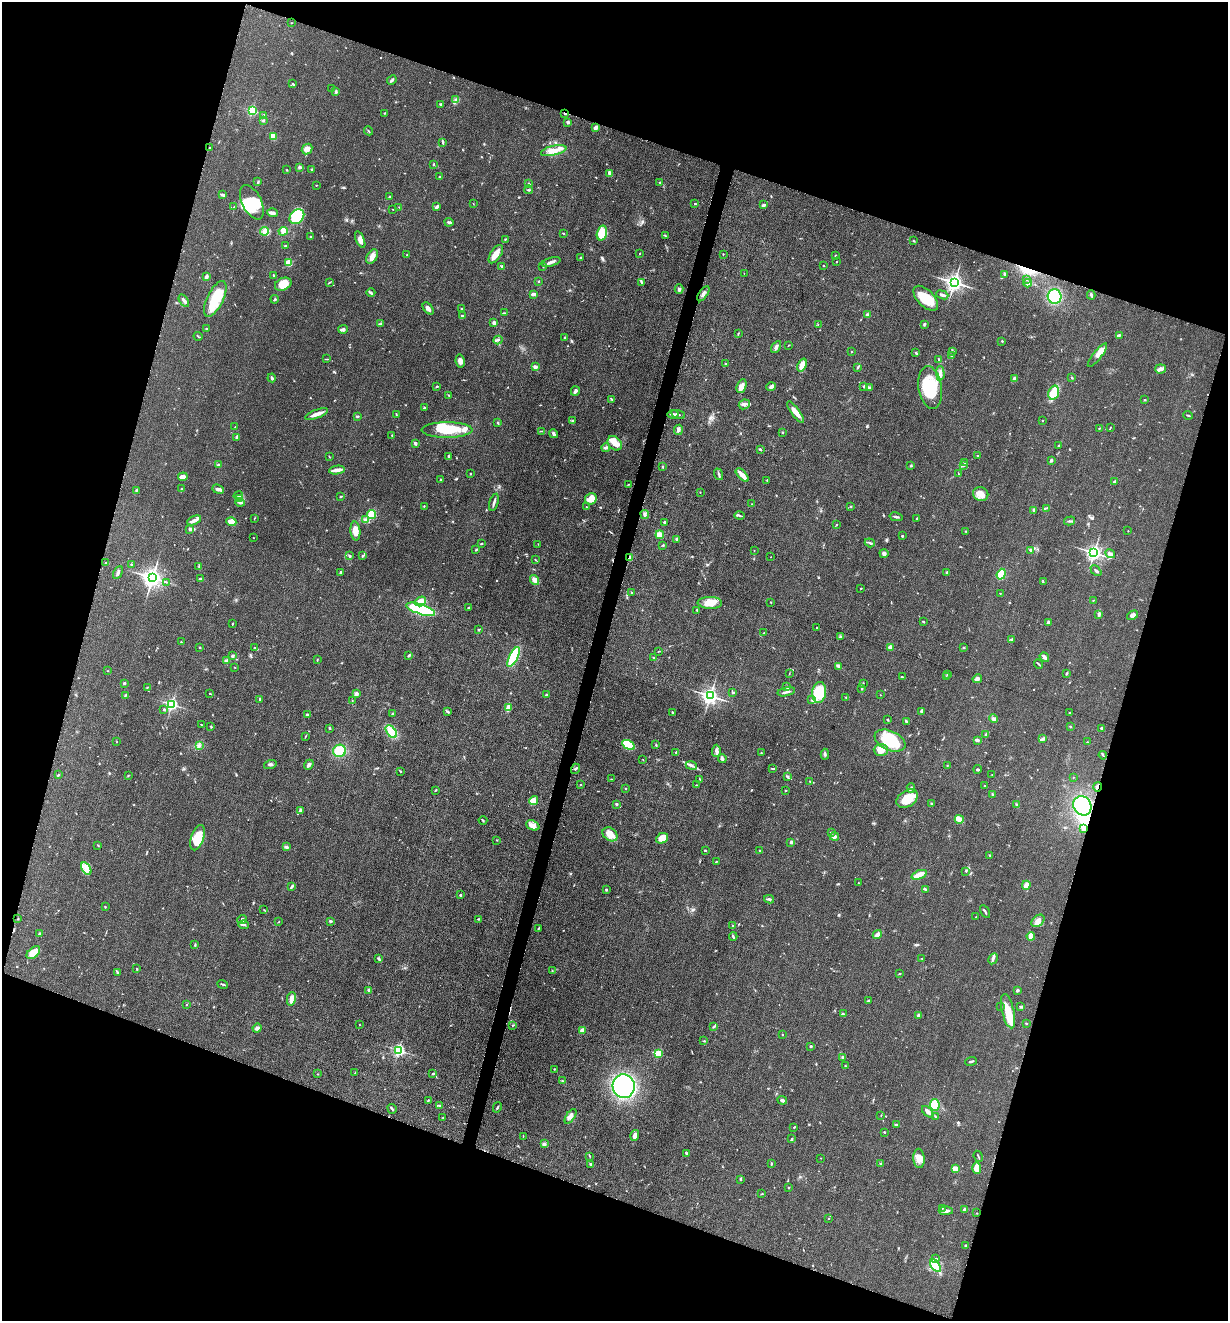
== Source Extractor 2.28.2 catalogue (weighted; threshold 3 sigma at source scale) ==
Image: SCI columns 264-5164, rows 12-5285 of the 5304 x 5292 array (HDU 1 of 3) = the unmasked area's bounding box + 8 px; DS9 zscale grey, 4 x 4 block average (1 PNG px = mean of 4 x 4 image px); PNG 1230 x 1323 px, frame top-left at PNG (2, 2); each listed source drawn as its Kron ellipse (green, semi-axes under 4 px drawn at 4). Shown black and unused: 37% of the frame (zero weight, under 3 of 5 exposures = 1% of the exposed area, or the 3 px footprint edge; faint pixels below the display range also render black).
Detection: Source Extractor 2.28.2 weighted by HDU 2 'WHT'. Background 0.0509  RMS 0.0056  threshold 0.0251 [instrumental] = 3 sigma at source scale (4.5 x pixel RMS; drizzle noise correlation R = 1.50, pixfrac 1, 0.05/0.05 arcsec/px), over >= 5 px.
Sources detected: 671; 1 too faint to see at this stretch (4 x 4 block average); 7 inside a brighter object's white glare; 2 cosmic-ray / hot-pixel residue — neither listed nor drawn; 8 coinciding with a brighter row at this scale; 39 inside a brighter listed object's ellipse — not listed separately; of the other 614, all 500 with FLUX_AUTO >= 1.2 (the completeness limit of this list) listed and drawn (114 fainter detections not listed), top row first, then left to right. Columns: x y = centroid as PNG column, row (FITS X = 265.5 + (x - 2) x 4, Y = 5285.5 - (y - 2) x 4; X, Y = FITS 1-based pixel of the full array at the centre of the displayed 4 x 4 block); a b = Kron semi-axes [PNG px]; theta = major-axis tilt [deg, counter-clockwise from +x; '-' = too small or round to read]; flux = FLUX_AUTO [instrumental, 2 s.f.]
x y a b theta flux
291 23 2 2 - 1.5
392 80 5 2 - 5.6
293 84 3 2 - 3.8
332 88 3 2 - 2.8
336 92 3 2 - 4.1
456 99 3 2 - 2.8
440 104 3 2 - 4
252 111 2 2 - 240
384 113 2 2 - 2.3
565 114 3 2 - 4.9
263 115 3 2 - 3.1
264 120 3 2 - 2.5
568 122 2 2 - 22
596 127 3 2 - 19
368 131 4 2 - 3.1
273 136 3 3 - 35
443 142 4 2 - 5
210 148 2 2 - 2
307 149 6 5 - 26
554 151 13 5 13 30
433 164 2 2 - 2.7
299 167 3 3 - 5
287 170 2 2 - 1.8
312 170 3 2 - 3.4
610 173 4 3 - 14
439 177 2 2 - 2.3
258 182 3 2 - 3.6
660 182 2 2 - 2.9
529 184 2 2 - 3.1
316 185 3 2 - 1.4
529 190 4 2 - 3.8
223 195 4 2 - 5.5
389 197 4 2 - 4.2
252 202 18 9 -63 84
473 204 2 2 - 1.3
695 204 2 2 - 2.9
764 205 4 2 - 7.4
234 207 2 2 - 1.4
399 207 2 2 - 1.5
437 207 4 2 - 10
393 209 2 2 - 1.2
272 213 5 2 - 11
297 217 8 6 47 42
449 222 4 2 - 6.5
264 231 4 4 - 12
283 231 5 4 - 23
602 233 7 5 75 65
564 234 3 2 - 2.2
665 236 2 2 - 1.4
311 237 3 2 - 3.3
505 239 2 2 - 1.8
360 240 9 4 -68 18
914 241 2 2 - 1.9
285 246 3 2 - 1.8
640 253 2 2 - 1.5
496 254 10 5 56 26
723 254 2 2 - 1.9
407 255 2 2 - 1.3
835 255 3 2 - 2.3
372 257 8 5 60 18
581 258 3 2 - 3.5
551 262 10 3 16 12
837 262 2 2 - 2.3
289 263 3 3 - 41
502 266 2 2 - 3.2
543 266 3 2 - 2.5
824 266 2 2 - 1.5
744 273 2 2 - 1.3
1005 274 4 3 - 6.7
274 276 4 2 - 3.1
206 277 3 2 - 7.7
1026 280 2 2 - 1.5
538 281 2 2 - 1.7
329 282 4 2 - 2.6
641 282 2 2 - 5
954 282 3 3 - 1300
1028 283 4 3 - 7.2
283 284 9 6 24 51
679 289 5 3 - 5.6
371 293 4 2 - 5.2
533 294 3 2 - 17
703 294 8 3 56 9.6
942 295 6 2 -21 7.9
1091 295 4 2 - 5.7
1055 296 7 7 - 150
926 298 15 8 -46 72
215 299 19 8 64 97
275 299 4 2 - 3.7
184 301 7 2 -56 6.6
428 308 7 3 -50 11
462 309 3 2 - 3.3
504 313 3 2 - 3.1
867 315 2 2 - 36
462 316 3 2 - 6.3
494 323 3 3 - 6.4
381 324 2 2 - 2.3
818 324 2 2 - 1.3
924 324 3 2 - 3.6
207 329 2 2 - 3.1
343 329 5 3 - 9.4
738 333 4 2 - 2.2
1119 335 4 2 - 4.5
198 336 4 2 - 2.6
565 338 3 2 - 4.1
498 340 4 2 - 4.1
1002 341 2 2 - 3.9
789 345 2 2 - 2
776 347 7 3 58 8.9
852 352 2 2 - 1.8
953 352 4 2 - 2.8
916 353 2 2 - 2.7
1097 355 14 4 52 20
951 356 2 2 - 2
327 359 4 2 - 2.1
939 360 3 2 - 6.2
460 361 6 4 -79 16
725 364 2 2 - 2.7
802 365 7 4 70 27
535 367 3 3 - 8.1
857 368 3 2 - 3.5
1161 369 5 4 - 12
940 373 7 3 -89 12
272 378 4 2 - 4.2
1015 378 4 3 - 6.6
1072 378 3 2 - 2.7
437 386 2 2 - 4.4
742 386 7 4 69 16
864 386 2 2 - 4.7
771 387 5 3 - 9.9
869 387 3 2 - 5.9
930 387 21 11 -80 160
575 391 5 2 - 12
1054 393 7 5 72 75
449 395 2 2 - 2.1
612 400 2 2 - 2.1
1144 400 2 2 - 2.3
744 404 6 4 27 12
424 408 3 2 - 2.6
795 412 13 3 -54 30
317 414 12 2 20 29
396 414 3 2 - 1.8
673 414 5 2 - 6.6
678 414 7 2 -15 5.4
1188 415 5 2 - 2.8
357 416 3 2 - 3.6
1042 420 2 2 - 2.1
572 421 2 2 - 2.1
498 423 3 2 - 3
235 427 2 2 - 1.7
1111 427 3 2 - 1.5
1099 428 2 2 - 2.1
447 430 25 8 0 120
678 430 5 3 - 6.9
542 431 3 2 - 2.3
782 432 2 2 - 3.2
554 434 4 3 - 8.6
392 435 2 2 - 1.5
237 437 4 3 - 4.9
615 443 8 6 -45 32
415 444 4 2 - 3.3
1058 446 2 2 - 3.3
606 447 4 2 - 11
760 449 3 2 - 4
977 455 2 2 - 1.3
329 456 3 2 - 1.6
449 456 3 2 - 5.3
1051 460 2 2 - 7.8
965 462 2 2 - 2.4
218 464 3 2 - 4.5
663 466 2 2 - 2.1
911 466 2 2 - 2.4
963 466 3 2 - 2.3
337 470 8 3 9 20
470 474 2 2 - 2.3
719 474 6 2 -70 5.4
958 474 2 2 - 1.6
742 475 8 3 -46 35
183 477 5 3 - 24
441 480 2 2 - 1.6
767 480 3 2 - 1.5
1114 482 3 2 - 7.9
628 484 3 2 - 1.8
182 489 3 2 - 7
218 489 6 3 -21 9.1
136 490 2 2 - 2.5
700 492 2 2 - 1.3
981 494 8 7 - 26
238 495 5 2 - 4.1
341 496 4 2 - 2.4
239 498 3 2 - 6.3
591 499 6 5 - 36
240 502 5 2 - 4.9
494 502 9 2 73 9.5
752 504 2 2 - 1.3
424 506 2 2 - 1.9
851 506 2 2 - 1.7
586 507 2 2 - 1.6
1046 508 2 2 - 1.5
1034 510 2 2 - 2
645 514 4 3 - 7.7
371 515 4 4 - 53
740 516 5 2 - 4.2
896 517 6 2 -12 6.2
254 518 2 2 - 1.5
917 519 2 2 - 3.5
194 520 7 3 23 12
365 520 4 2 - 6
1070 521 6 2 14 4.6
231 522 5 3 - 32
665 522 3 2 - 7.1
836 525 3 2 - 1.8
190 529 3 2 - 8.9
355 531 9 5 -85 29
966 531 2 2 - 1.4
1128 531 2 2 - 1.8
660 535 4 4 - 23
902 536 2 2 - 4.4
253 538 2 2 - 1.3
677 539 4 2 - 4.1
870 543 5 2 - 6.3
481 544 3 2 - 1.8
538 544 2 2 - 1.3
663 545 3 2 - 2.4
476 550 3 2 - 2.7
1030 550 4 2 - 3.4
754 551 2 2 - 1.3
1094 553 3 3 - 1200
884 554 4 3 - 9.7
1110 554 5 3 - 8.8
350 556 3 2 - 5.6
362 556 3 2 - 2.5
771 557 2 2 - 1.3
630 558 2 2 - 85
535 560 2 2 - 1.4
106 563 3 2 - 3.2
131 564 2 2 - 1.6
199 567 4 2 - 3.4
1096 571 6 2 -43 5.4
341 572 2 2 - 4.2
947 572 2 2 - 6.6
118 573 7 3 64 7.4
1001 574 5 4 - 71
152 578 4 4 - 1500
200 579 4 2 - 5.2
534 580 5 3 - 17
166 582 2 2 - 1.7
1043 582 2 2 - 2.6
861 588 2 2 - 1.7
631 592 2 2 - 1.6
1000 593 2 2 - 1.7
1093 600 2 2 - 1.3
421 601 6 4 34 32
771 602 2 2 - 2.1
710 603 12 6 -1 39
468 608 2 2 - 3.1
421 609 15 5 -19 330
697 610 3 2 - 2.3
1099 615 2 2 - 2.5
1132 615 6 4 32 9.7
923 622 2 2 - 3.7
1048 622 3 2 - 15
232 624 3 2 - 2
817 628 2 2 - 1.5
478 630 2 2 - 2.4
764 633 3 2 - 2.2
840 637 2 2 - 2.7
1011 639 3 2 - 2.9
181 642 2 2 - 1.3
199 647 3 2 - 2
890 647 2 2 - 61
255 648 2 2 - 1.6
964 648 2 2 - 1.2
659 651 3 2 - 1.5
232 656 3 2 - 6
409 656 2 2 - 2.6
514 657 11 4 64 170
653 657 2 2 - 1.7
1044 657 5 2 - 13
226 660 4 3 - 5.8
317 660 3 2 - 1.9
1039 664 5 2 - 4.3
838 666 4 2 - 14
234 667 2 2 - 1.4
108 671 2 2 - 1.3
789 673 3 2 - 1.7
1067 673 2 2 - 4.6
948 674 2 2 - 1.2
902 677 3 2 - 1.6
946 677 2 2 - 1.5
977 679 5 4 - 8.4
124 683 3 2 - 4.1
863 683 3 2 - 2.3
147 687 3 2 - 2.1
787 687 3 2 - 3
862 688 2 2 - 6.4
732 692 2 2 - 2.7
786 692 9 2 12 9.3
819 692 10 7 84 110
210 694 2 2 - 2
356 694 2 2 - 38
547 694 2 2 - 2.3
125 695 3 2 - 2.6
880 695 2 2 - 1.2
710 696 3 3 - 1400
846 698 3 2 - 2.6
260 699 3 2 - 2.9
352 700 2 2 - 1.3
811 700 2 2 - 2.1
172 704 3 3 - 410
508 708 4 3 - 24
164 710 3 2 - 4
447 711 3 2 - 3.5
921 711 4 2 - 4.7
672 712 2 2 - 2.9
392 713 3 3 - 3.5
1069 713 2 2 - 2
307 715 2 2 - 4.9
993 719 4 3 - 8.7
888 720 2 2 - 3
906 721 3 2 - 6.5
202 725 3 2 - 1.7
211 727 2 2 - 1.6
1070 727 2 2 - 1.9
330 728 3 2 - 2.6
1102 728 3 2 - 7.3
391 731 7 4 -55 69
986 734 3 2 - 2.9
305 736 3 2 - 1.8
1043 738 3 2 - 6.4
977 740 3 2 - 8.1
890 741 16 9 -24 190
117 742 2 2 - 1.3
1087 742 2 2 - 1.7
199 745 3 2 - 3.4
628 745 7 4 -29 150
656 745 2 2 - 2.4
881 750 7 6 - 28
340 751 6 6 - 84
716 751 6 3 87 10
676 752 2 2 - 2.6
761 753 2 2 - 1.8
825 754 5 2 - 5.2
1103 755 4 2 - 3.2
722 758 4 2 - 8.4
643 760 2 2 - 1.5
270 764 6 3 17 7
309 765 5 3 - 9.4
691 765 5 2 - 8.5
947 766 2 2 - 1.9
773 768 3 2 - 2.9
575 769 5 2 - 3.1
977 769 4 2 - 3.5
400 771 2 2 - 2.2
58 775 3 2 - 3.1
128 775 2 2 - 1.6
992 775 2 2 - 1.8
787 776 4 2 - 3.8
1073 777 2 2 - 1.3
611 779 2 2 - 1.4
700 779 3 2 - 1.9
810 781 2 2 - 2.2
580 784 2 2 - 1.9
697 785 2 2 - 1.4
985 786 2 2 - 2.5
1097 787 5 2 - 4.3
626 788 2 2 - 1.8
911 788 4 2 - 5.6
435 790 2 2 - 3
785 790 2 2 - 1.8
993 794 3 2 - 5
907 799 12 8 32 68
534 801 5 4 - 28
616 804 3 2 - 4.6
931 804 3 2 - 4.6
1017 805 3 2 - 2.5
1082 806 10 9 - 240
300 810 4 2 - 4.5
959 819 4 2 - 42
483 820 4 2 - 2.8
533 825 7 4 -22 19
1083 828 3 2 - 14
831 833 3 2 - 3.1
610 834 8 6 -39 38
834 837 5 4 - 11
198 838 13 6 72 77
662 838 6 5 - 36
497 840 3 2 - 1.3
790 843 2 2 - 1.4
98 845 2 2 - 1.3
286 847 4 3 - 6.8
705 850 2 2 - 2.9
759 851 2 2 - 2.3
990 855 2 2 - 3.1
716 861 3 2 - 2
86 869 7 4 -59 19
966 871 2 2 - 3.1
919 875 8 3 21 36
859 883 2 2 - 1.3
1026 885 4 3 - 25
292 886 4 2 - 5.5
925 889 3 2 - 3.7
606 890 2 2 - 4.3
460 895 2 2 - 9.3
769 899 5 2 - 5
105 907 2 2 - 1.9
264 910 2 2 - 1.3
985 911 7 2 -60 5.3
976 917 2 2 - 1.9
18 919 2 2 - 2
242 919 5 3 - 5.2
478 919 2 2 - 2
330 921 3 2 - 5.2
1038 921 7 5 42 18
279 922 2 2 - 1.5
244 925 5 2 - 4.3
733 926 2 2 - 3.2
538 928 3 2 - 3
39 934 3 2 - 4.3
877 935 5 3 - 17
733 936 4 2 - 5.2
1031 936 4 3 - 24
195 945 3 2 - 2.3
33 953 8 5 42 41
922 958 2 2 - 2.7
379 959 3 2 - 4
993 959 6 3 61 7
137 969 2 2 - 2.9
552 970 2 2 - 1.2
117 973 2 2 - 1.8
900 974 2 2 - 1.5
223 984 5 2 - 3.5
369 990 4 4 - 8.4
1017 990 2 2 - 6.6
291 999 7 3 78 22
868 1001 3 2 - 3.6
186 1005 2 2 - 1.5
1001 1007 2 2 - 1.5
1021 1007 3 2 - 6.3
1008 1011 17 6 -77 61
843 1014 3 2 - 3.5
918 1015 3 3 - 5.4
1026 1023 3 2 - 2.2
359 1025 2 2 - 1.4
512 1025 2 2 - 2
714 1027 3 2 - 3.1
257 1028 4 3 - 9.4
582 1030 2 2 - 47
782 1034 2 2 - 1.2
704 1041 3 2 - 2.6
811 1046 2 2 - 4.8
399 1050 3 3 - 420
658 1053 2 2 - 130
843 1057 3 2 - 7.4
971 1061 6 2 18 5.3
845 1066 3 2 - 2
554 1069 2 2 - 1.5
355 1073 2 2 - 1.3
318 1074 2 2 - 1.5
433 1074 2 2 - 3.6
563 1081 4 2 - 2.8
624 1086 12 11 - 590
428 1100 3 2 - 2.8
782 1100 5 3 - 9.4
935 1105 5 5 - 64
439 1106 3 2 - 2.2
497 1107 5 2 - 4.2
392 1109 5 2 - 5.6
928 1112 7 2 -44 17
881 1115 2 2 - 1.4
570 1116 8 4 56 14
935 1116 3 2 - 2.1
443 1117 2 2 - 1.3
897 1125 4 2 - 8.5
794 1127 2 2 - 1.9
884 1132 2 2 - 2.7
635 1135 5 3 - 15
523 1136 3 2 - 1.6
792 1138 3 2 - 2.3
544 1144 4 3 - 5.8
687 1153 4 2 - 3.7
589 1156 2 2 - 1.3
978 1156 5 2 - 3.3
821 1158 2 2 - 1.7
919 1158 10 5 -85 26
771 1163 3 2 - 3.2
591 1164 2 2 - 11
880 1164 2 2 - 2.2
977 1168 6 4 -88 39
955 1169 4 3 - 34
740 1179 4 2 - 3.7
788 1188 2 2 - 1.9
762 1194 3 2 - 1.7
942 1208 2 2 - 2
964 1210 3 3 - 5.2
946 1211 7 3 1 12
977 1213 2 2 - 1.5
828 1219 2 2 - 1.3
965 1246 3 2 - 3.3
936 1259 3 2 - 3.8
935 1266 7 3 -53 110
Overlapping masked pixels (flux is a lower limit): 3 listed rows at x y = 565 114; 630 558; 1097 787
Diffuse or blended objects may show on this block-average render without a row.